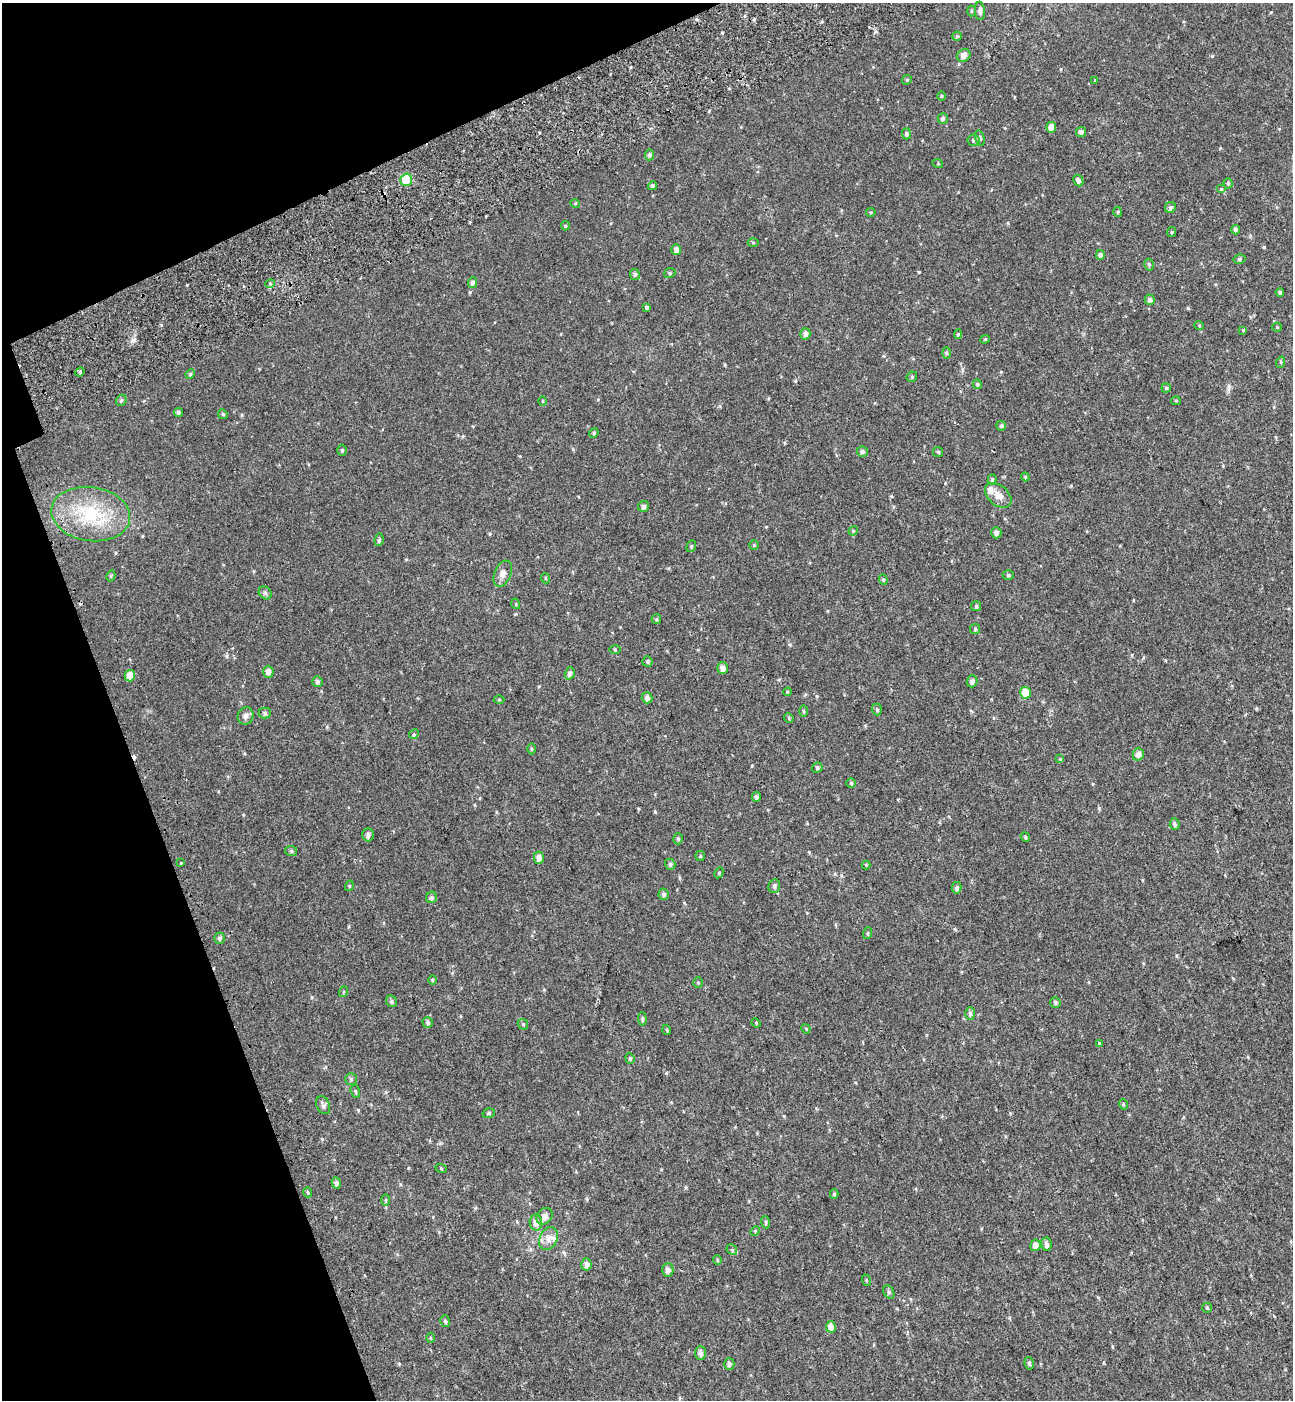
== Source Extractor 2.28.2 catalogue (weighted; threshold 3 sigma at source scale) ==
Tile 5 of 4 x 4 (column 1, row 2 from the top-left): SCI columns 233-1523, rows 2898-4295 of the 5576 x 5797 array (HDU 1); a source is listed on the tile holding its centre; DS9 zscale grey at full resolution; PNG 1295 x 1402 px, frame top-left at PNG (2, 3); each listed source drawn as its Kron ellipse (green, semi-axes under 4 px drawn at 4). Shown black and unused: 17% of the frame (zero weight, under 2 of 3 exposures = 6% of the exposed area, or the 3 px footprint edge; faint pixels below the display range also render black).
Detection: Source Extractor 2.28.2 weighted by HDU 2 'WHT'; one run over the whole footprint, this tile lists its part. Background 0.0199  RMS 0.008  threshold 0.036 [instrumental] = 3 sigma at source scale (4.5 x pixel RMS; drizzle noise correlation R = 1.50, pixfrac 1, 0.0396/0.0396 arcsec/px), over >= 5 px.
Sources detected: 173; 3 cosmic-ray / hot-pixel residue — neither listed nor drawn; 2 inside a brighter listed object's ellipse — not listed separately; the other 168 listed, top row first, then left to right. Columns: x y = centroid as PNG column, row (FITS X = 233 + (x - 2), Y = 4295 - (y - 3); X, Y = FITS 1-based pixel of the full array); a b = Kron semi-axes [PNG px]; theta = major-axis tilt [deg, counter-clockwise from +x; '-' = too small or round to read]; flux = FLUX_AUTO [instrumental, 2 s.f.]
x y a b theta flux
971 11 5 3 - 0.82
980 11 9 5 -87 2.8
957 36 4 4 - 1
964 55 7 6 - 4.5
907 80 5 4 - 0.9
1095 80 3 2 - 1
942 96 5 3 - 0.77
943 118 5 5 - 1.6
1051 127 5 4 - 5.4
1081 132 5 5 - 2.5
907 134 5 4 - 1.5
980 138 8 4 -74 1.4
974 140 6 6 - 1.6
649 155 5 4 - 1.8
938 164 5 3 - 0.66
406 180 6 5 - 28
1078 180 6 5 - 2.6
1228 183 5 4 - 1.1
652 186 5 4 - 1.4
1221 189 5 4 - 0.99
575 203 5 3 - 0.68
1170 207 6 5 - 1.9
871 212 4 4 - 0.9
1118 212 5 3 - 0.77
565 226 4 4 - 0.85
1236 230 4 4 - 2.2
1172 232 5 4 - 0.99
753 242 5 3 - 0.79
676 250 5 5 - 3.4
1100 255 5 4 - 2.5
1239 259 6 5 - 1.4
1149 265 6 4 -73 1.3
670 273 6 4 23 1.1
635 274 5 5 - 1.6
473 283 5 4 - 2.2
270 284 5 3 - 0.85
1280 292 4 4 - 1.5
1150 300 5 5 - 2.5
646 307 4 3 - 3.4
1199 325 5 3 - 0.63
1277 327 5 4 - 0.79
1243 330 4 4 - 0.67
805 334 5 5 - 2.8
958 334 5 4 - 0.99
985 339 5 4 - 0.83
946 353 6 4 -88 0.98
1281 362 6 3 72 0.84
80 372 5 4 - 1.2
190 374 5 4 - 1
912 377 5 5 - 1.1
977 384 5 4 - 1.3
1166 388 4 4 - 0.98
121 400 6 5 - 1.2
542 401 5 3 - 0.67
1176 401 5 4 - 0.91
178 412 4 4 - 1.6
223 414 5 4 - 0.96
1001 426 5 5 - 1.3
594 433 5 4 - 0.99
342 450 5 4 - 1.1
862 452 5 5 - 1.9
938 452 5 5 - 1.2
1025 477 4 4 - 0.87
992 480 5 4 - 1.1
998 495 15 10 -41 6.5
644 507 6 5 - 2.3
91 514 39 27 -8 51
853 531 5 4 - 0.86
996 533 6 5 - 2.5
379 540 6 4 81 1.5
754 545 4 4 - 0.85
691 546 6 4 69 1
503 574 14 8 68 4.6
1008 575 5 5 - 1.3
111 576 5 4 - 0.97
545 578 5 3 - 0.64
883 580 5 4 - 1.1
265 593 7 5 -44 1.5
516 604 5 3 - 0.7
976 606 5 5 - 1.1
656 619 5 4 - 0.92
975 629 5 5 - 1.1
615 650 6 4 -1 0.87
647 662 5 5 - 1.2
723 668 6 5 - 4
268 672 6 5 - 3.9
570 673 6 5 - 2.5
130 676 6 5 - 8.6
317 681 5 5 - 1.7
972 681 6 5 - 2.7
787 692 4 3 - 0.65
1025 693 6 5 - 17
647 698 5 5 - 2.9
499 700 5 3 - 0.68
877 709 6 5 - 1.1
804 711 5 3 - 0.84
265 713 6 5 - 1.4
246 716 9 7 65 3.2
789 718 5 4 - 0.91
414 734 5 4 - 0.88
531 749 5 3 - 0.9
1138 754 6 5 - 3.6
1060 759 4 4 - 0.79
817 768 5 5 - 1.4
851 783 5 5 - 1.1
756 797 5 4 - 1.9
1175 824 5 5 - 1.8
368 835 6 6 - 2.4
1025 837 5 4 - 1
678 839 5 4 - 1.1
291 851 6 5 - 1.3
700 856 5 5 - 0.83
539 858 6 5 - 4.5
181 863 3 3 - 2.2
670 864 6 5 - 1.4
866 865 4 4 - 0.69
719 873 6 4 62 0.82
349 886 5 3 - 0.68
774 886 7 5 78 2.2
957 888 5 4 - 2.2
664 894 6 5 - 2
431 897 6 5 - 1.8
868 933 6 3 71 0.8
220 938 5 5 - 1.6
432 980 5 3 - 0.72
698 982 5 4 - 1
343 992 5 3 - 0.69
391 1001 6 5 - 1.7
1055 1002 5 5 - 1.5
970 1013 6 5 - 1.8
642 1019 6 4 -86 1.2
428 1022 5 5 - 1.8
756 1023 5 4 - 0.8
523 1024 6 4 -45 1
806 1029 5 3 - 0.73
667 1030 5 3 - 0.71
1099 1043 4 3 - 1.2
630 1058 5 4 - 1
351 1079 6 6 - 1.5
355 1091 6 4 -72 1.2
1123 1104 5 3 - 0.66
323 1105 9 6 -65 2.3
489 1113 6 4 18 1.2
441 1168 6 3 -20 0.69
336 1183 5 4 - 2
308 1192 5 3 - 0.93
834 1194 5 4 - 1.2
386 1200 6 4 89 0.94
545 1216 9 7 49 4.3
536 1222 8 6 -86 5.7
765 1222 6 4 -71 0.97
755 1231 5 4 - 0.78
548 1239 12 8 66 5.5
1046 1244 7 5 -82 2.9
1035 1245 6 5 - 5.2
732 1250 6 4 -47 1.2
717 1260 4 4 - 0.84
586 1264 6 5 - 3.2
668 1270 7 6 - 3.3
866 1280 6 3 -71 0.75
889 1292 7 5 -60 1.4
1207 1308 5 4 - 0.94
445 1321 6 5 - 1.5
831 1327 6 5 - 6.1
430 1338 5 3 - 0.7
700 1353 7 5 -88 3
1029 1363 6 4 -80 1.5
729 1364 6 5 - 2.3
Unlisted compact peaks at least as high as the median listed source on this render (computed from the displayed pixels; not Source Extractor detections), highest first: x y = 134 340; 1264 247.